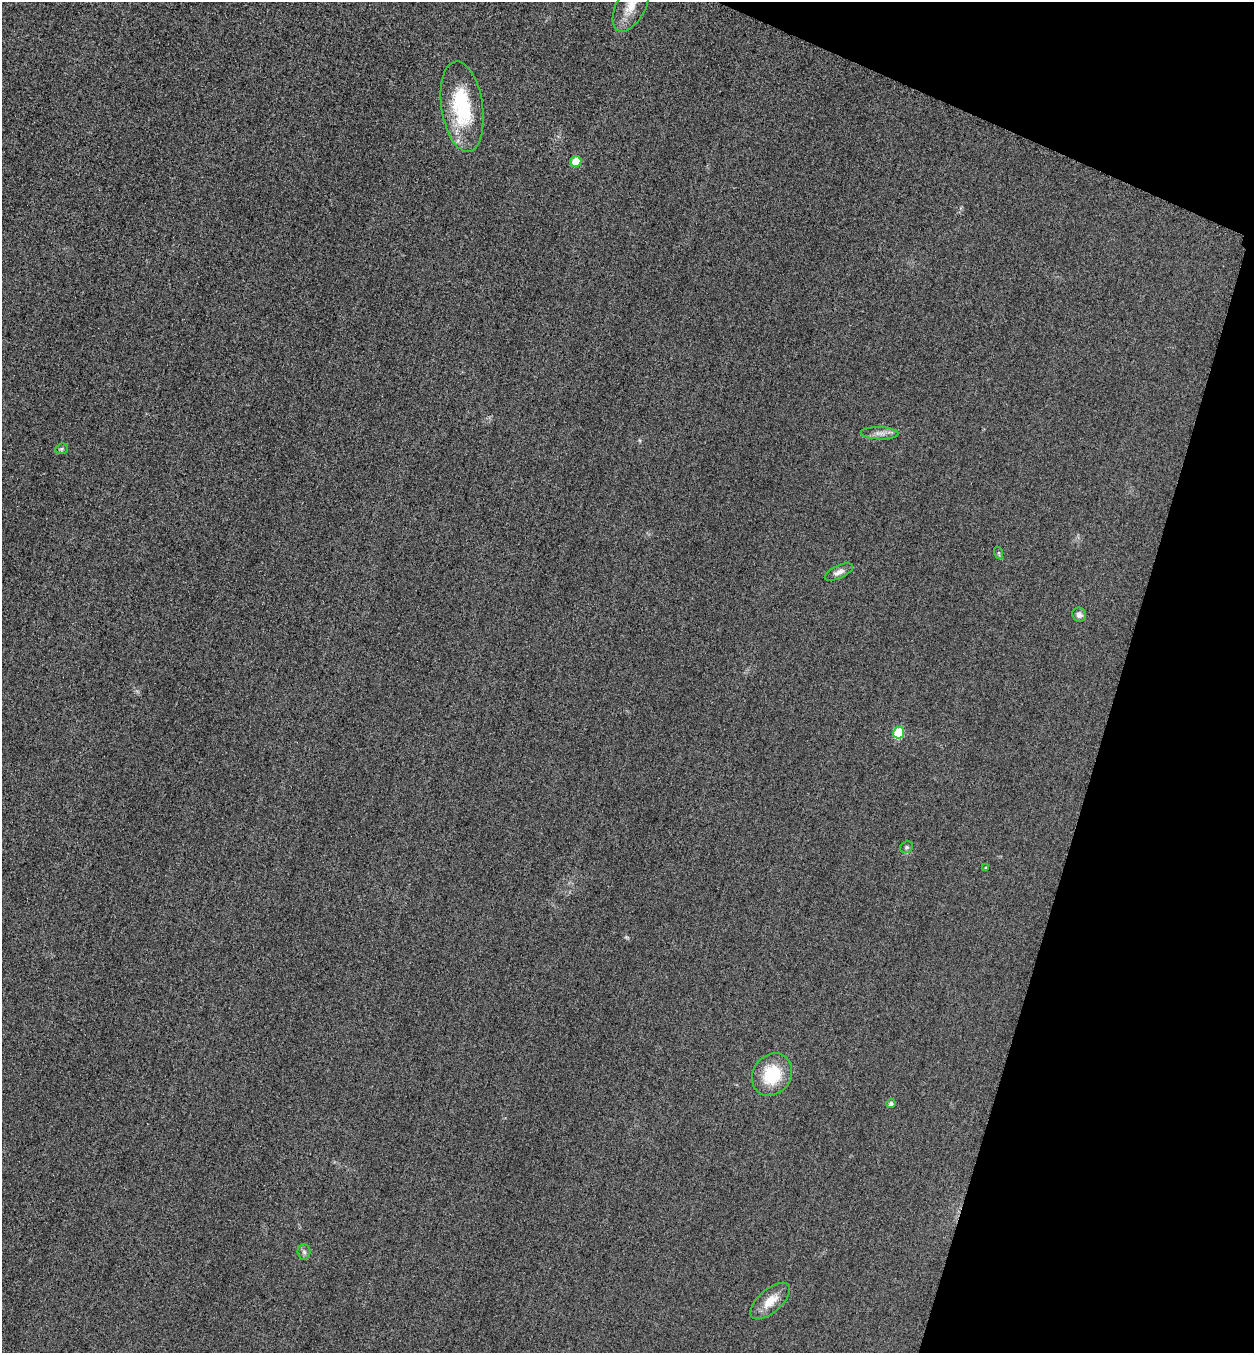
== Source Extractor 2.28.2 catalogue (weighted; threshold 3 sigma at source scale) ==
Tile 8 of 4 x 4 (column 4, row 2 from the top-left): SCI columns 3921-5172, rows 2725-4075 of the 5463 x 5449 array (HDU 1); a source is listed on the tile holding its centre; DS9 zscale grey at full resolution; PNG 1256 x 1355 px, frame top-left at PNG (2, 2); each listed source drawn as its Kron ellipse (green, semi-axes under 4 px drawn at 4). Shown black and unused: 15% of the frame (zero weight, under 3 of 4 exposures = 3% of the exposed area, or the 3 px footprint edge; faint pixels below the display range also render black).
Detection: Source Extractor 2.28.2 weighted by HDU 2 'WHT'; one run over the whole footprint, this tile lists its part. Background 0.0772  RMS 0.017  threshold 0.0761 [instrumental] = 3 sigma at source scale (4.5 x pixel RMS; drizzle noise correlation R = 1.50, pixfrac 1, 0.05/0.05 arcsec/px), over >= 5 px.
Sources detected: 15; all 15 listed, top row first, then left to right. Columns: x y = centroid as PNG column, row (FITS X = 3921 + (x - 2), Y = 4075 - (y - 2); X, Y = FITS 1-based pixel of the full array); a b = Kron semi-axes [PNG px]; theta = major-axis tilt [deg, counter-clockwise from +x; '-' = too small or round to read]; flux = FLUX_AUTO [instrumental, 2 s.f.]
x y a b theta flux
631 6 28 14 63 36
462 107 46 20 -81 130
576 161 5 5 - 38
879 433 19 6 -2 10
62 449 6 5 - 2.7
999 553 6 4 -71 2.6
839 572 15 6 25 8.8
1079 615 7 6 - 6.5
899 733 6 5 - 95
907 847 7 5 31 3.3
986 868 4 4 - 2
772 1075 22 19 55 70
891 1103 5 4 - 4.6
304 1252 8 6 -87 4.5
770 1301 24 11 41 27
Isophote crosses this tile's border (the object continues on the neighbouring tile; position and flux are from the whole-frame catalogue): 1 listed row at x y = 631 6